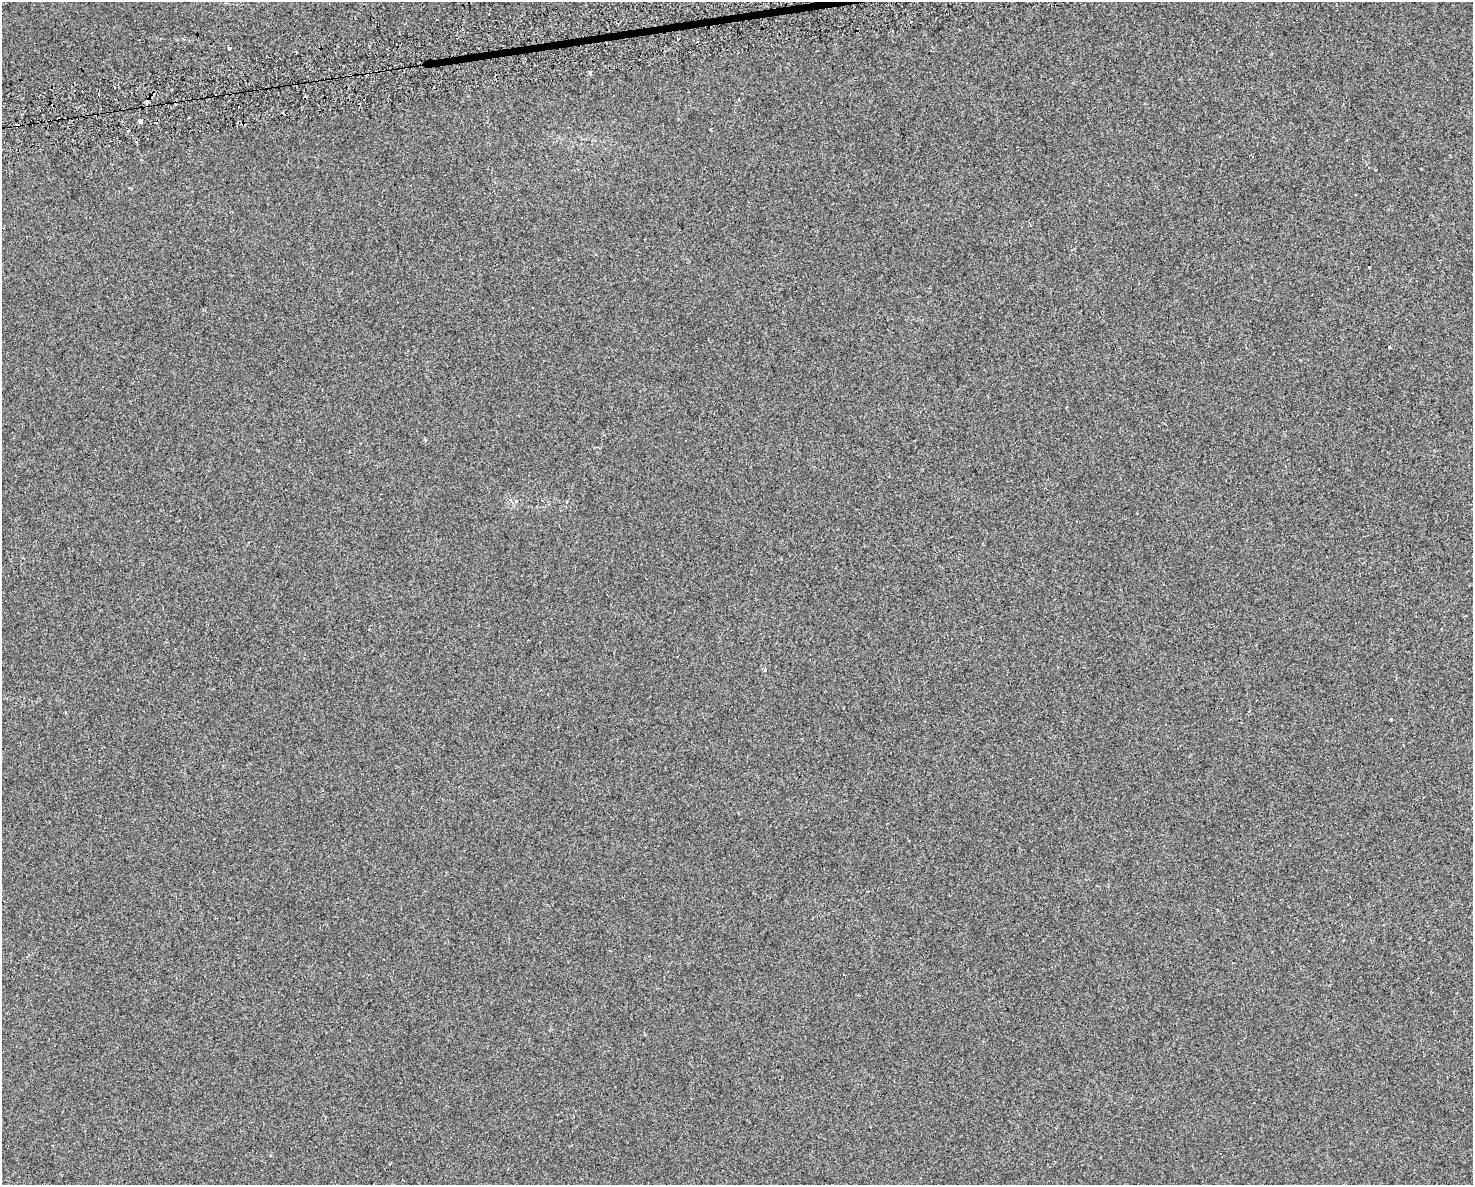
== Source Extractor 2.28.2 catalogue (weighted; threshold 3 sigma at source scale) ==
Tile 8 of 3 x 4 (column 2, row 3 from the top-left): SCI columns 1565-3035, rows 1223-2405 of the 4556 x 4811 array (HDU 1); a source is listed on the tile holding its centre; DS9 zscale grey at full resolution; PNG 1475 x 1187 px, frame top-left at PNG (2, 2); no overlay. Shown black and unused: <1% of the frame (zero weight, under 2 of 3 exposures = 3% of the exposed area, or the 3 px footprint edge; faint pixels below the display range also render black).
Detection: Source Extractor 2.28.2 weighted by HDU 2 'WHT'; one run over the whole footprint, this tile lists its part. Background 0.00878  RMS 0.0068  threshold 0.0306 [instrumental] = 3 sigma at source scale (4.5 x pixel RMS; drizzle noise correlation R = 1.50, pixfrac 1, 0.0396/0.0396 arcsec/px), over >= 5 px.
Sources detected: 14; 7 cosmic-ray / hot-pixel residue — not listed; the other 7 listed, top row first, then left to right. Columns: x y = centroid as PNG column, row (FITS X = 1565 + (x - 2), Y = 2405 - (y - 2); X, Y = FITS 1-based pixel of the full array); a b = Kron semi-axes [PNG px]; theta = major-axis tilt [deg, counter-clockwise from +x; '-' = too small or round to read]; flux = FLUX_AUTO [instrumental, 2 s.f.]
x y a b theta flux
590 73 4 3 - 1.4
141 122 4 3 - 49
1369 267 3 3 - 4.5
1389 347 3 3 - 11
425 440 4 3 - 0.95
765 669 3 3 - 16
1390 719 3 2 - 0.61